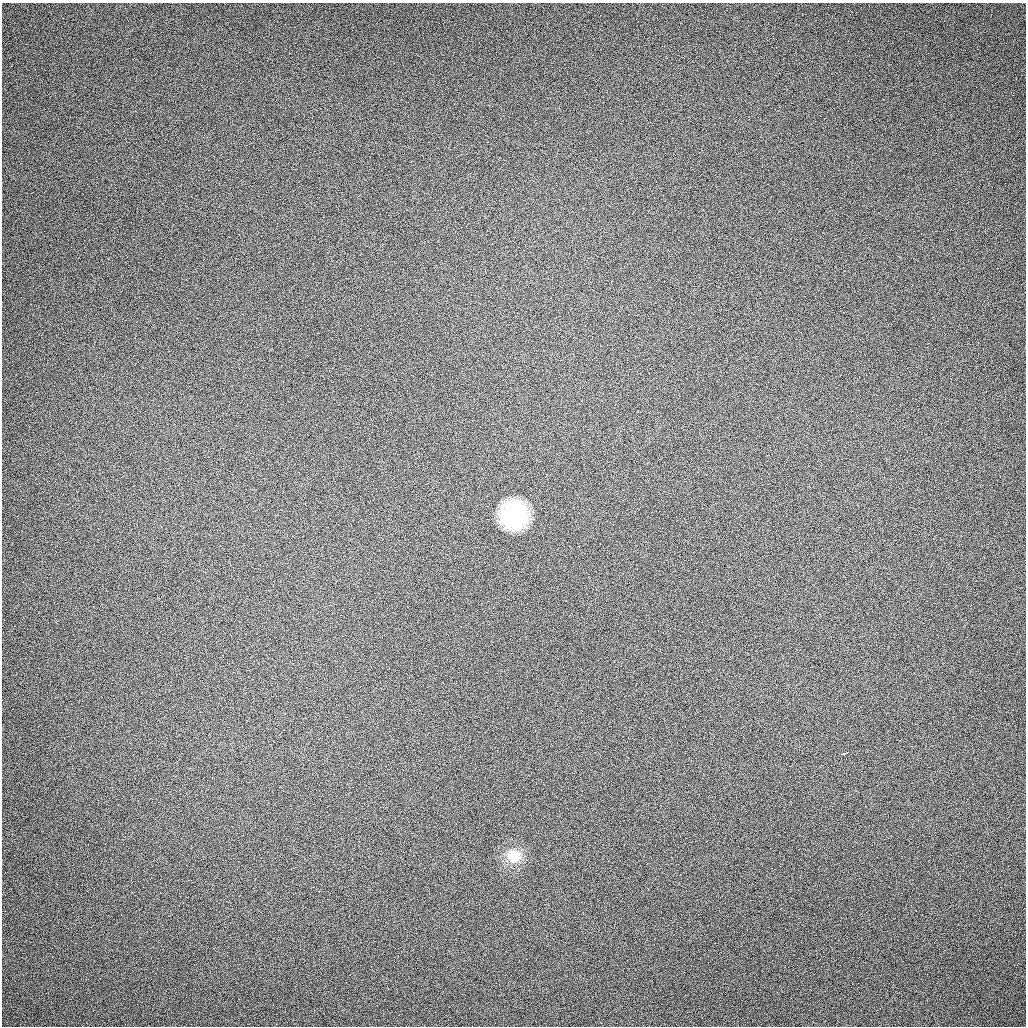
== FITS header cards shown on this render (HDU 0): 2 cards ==
NAXIS1  =                 1024 / length of data axis 1
NAXIS2  =                 1024 / length of data axis 2

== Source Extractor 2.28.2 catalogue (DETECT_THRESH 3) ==
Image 1024 x 1024 px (HDU 0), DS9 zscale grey, 1 PNG px = 1 image px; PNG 1028 x 1028 px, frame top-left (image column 1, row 1024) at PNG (2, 3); no overlay
Background 215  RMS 14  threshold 43.4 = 3 sigma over >= 5 px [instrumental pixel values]
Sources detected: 3; all 3 listed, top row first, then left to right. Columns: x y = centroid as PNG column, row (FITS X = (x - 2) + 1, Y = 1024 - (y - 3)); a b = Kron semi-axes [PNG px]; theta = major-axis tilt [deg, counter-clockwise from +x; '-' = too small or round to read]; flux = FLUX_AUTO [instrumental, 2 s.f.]
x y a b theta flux
514 515 19 19 - 130000
844 753 8 3 17 6600
514 856 14 13 - 23000